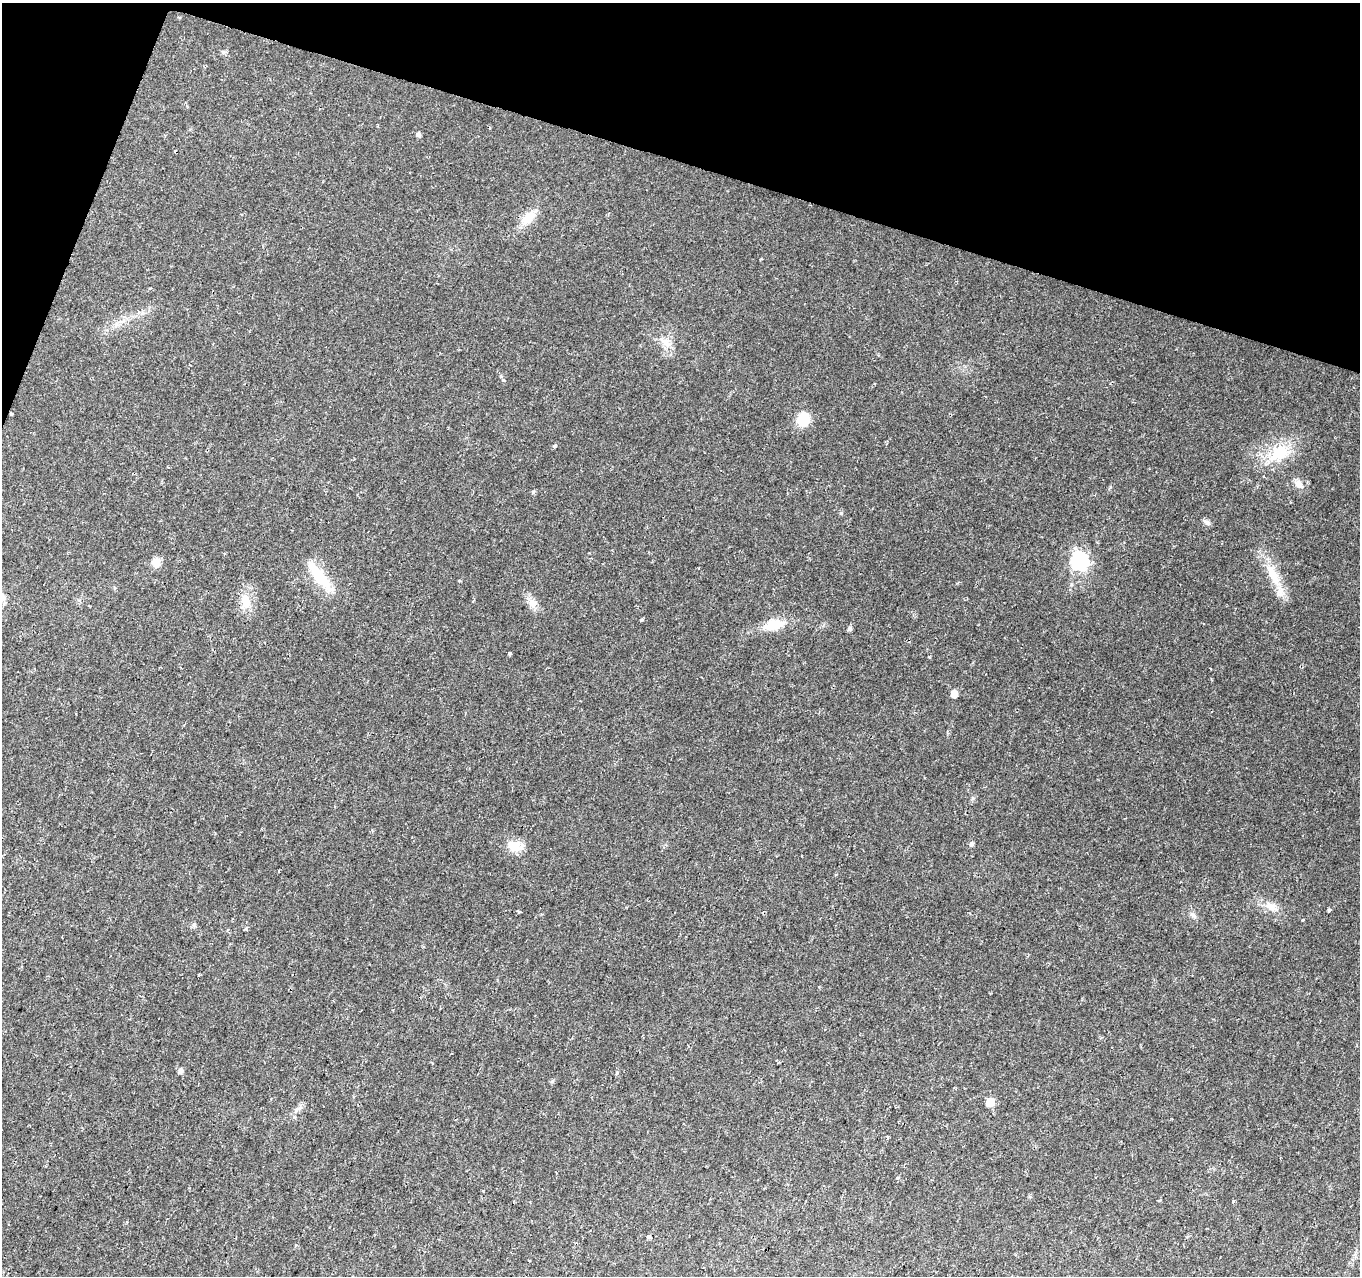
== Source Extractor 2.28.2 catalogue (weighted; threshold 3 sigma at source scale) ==
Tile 2 of 4 x 4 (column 2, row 1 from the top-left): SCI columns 1379-2736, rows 4034-5307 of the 5462 x 5602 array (HDU 1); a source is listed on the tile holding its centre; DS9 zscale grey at full resolution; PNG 1362 x 1278 px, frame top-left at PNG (2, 3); no overlay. Shown black and unused: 15% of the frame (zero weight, under 2 of 3 exposures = <1% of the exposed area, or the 3 px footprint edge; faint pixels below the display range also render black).
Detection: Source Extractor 2.28.2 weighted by HDU 2 'WHT'; one run over the whole footprint, this tile lists its part. Background 0.0289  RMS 0.0042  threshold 0.0189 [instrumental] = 3 sigma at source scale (4.5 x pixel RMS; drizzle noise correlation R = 1.50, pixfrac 1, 0.0396/0.0396 arcsec/px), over >= 5 px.
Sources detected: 40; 2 cosmic-ray / hot-pixel residue — not listed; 1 inside a brighter listed object's ellipse — not listed separately; the other 37 listed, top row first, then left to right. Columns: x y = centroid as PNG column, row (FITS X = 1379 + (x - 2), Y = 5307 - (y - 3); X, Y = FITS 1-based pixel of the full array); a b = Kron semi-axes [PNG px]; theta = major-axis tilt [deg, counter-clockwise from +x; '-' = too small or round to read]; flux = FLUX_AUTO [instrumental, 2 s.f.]
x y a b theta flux
223 52 7 4 -1 0.8
419 135 5 4 - 1.3
528 217 19 12 50 7
666 343 17 10 -46 4.3
503 380 4 4 - 0.71
803 419 13 12 - 10
555 446 4 3 - 1.7
1279 453 35 20 32 17
1299 484 15 8 -49 2.9
533 492 6 4 72 0.52
1207 522 10 6 -30 1.3
1079 561 8 7 - 110
156 563 12 9 -45 3.6
1273 574 33 13 -60 11
320 577 43 12 -52 14
460 581 4 3 - 0.49
245 601 22 13 -83 6.9
532 603 13 11 -68 3.3
642 620 4 3 - 0.71
773 625 24 14 15 9.4
850 629 5 5 - 1.2
510 653 3 3 - 1.3
954 694 5 5 - 5.4
971 844 7 6 - 0.79
514 846 20 13 -30 6.1
1271 907 19 11 -29 4.7
1329 910 3 3 - 1.3
519 912 3 3 - 2.3
1193 915 9 6 -45 1.3
1303 920 3 3 - 2.3
180 1071 6 5 - 1.6
990 1102 5 5 - 9.7
298 1109 15 4 35 1.7
1159 1201 4 3 - 0.55
1234 1201 4 3 - 0.67
648 1236 4 3 - 2.7
529 1260 3 2 - 0.38
Unlisted compact peaks at least as high as the median listed source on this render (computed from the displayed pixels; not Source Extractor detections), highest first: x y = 841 513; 194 924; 929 657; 617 1073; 973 798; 1110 487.